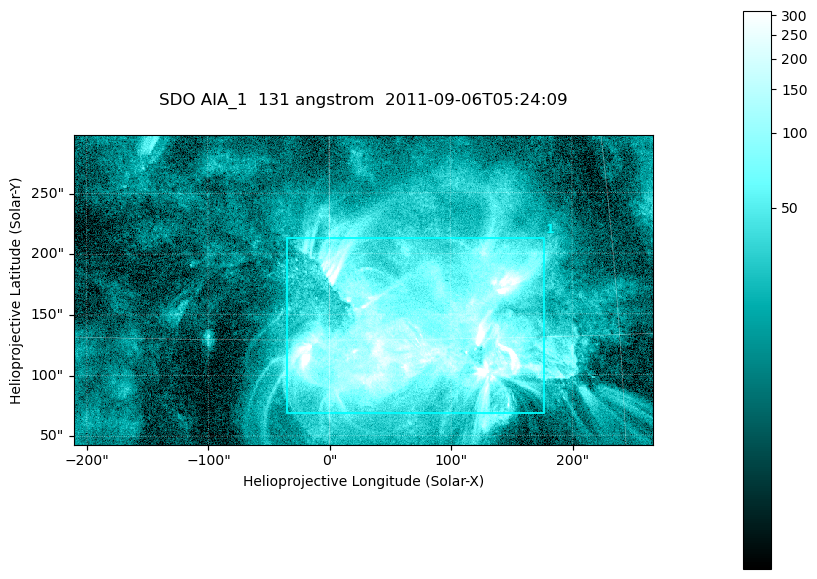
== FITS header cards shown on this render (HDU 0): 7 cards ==
TELESCOP= 'SDO     '           /
INSTRUME= 'AIA_1   '           /
WAVELNTH=                  131 /
WAVEUNIT= 'angstrom'           /
DATE-OBS= '2011-09-06T05:24:09.62' /
CTYPE1  = 'HPLN-TAN'           /
CTYPE2  = 'HPLT-TAN'           /

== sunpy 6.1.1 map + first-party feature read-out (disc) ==
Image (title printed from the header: SDO AIA_1  131 angstrom  2011-09-06T05:24:09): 794 x 424 px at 0.601 arcsec/px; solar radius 952 arcsec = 1584 px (partial field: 4.3% of the solar disc is inside the frame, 100% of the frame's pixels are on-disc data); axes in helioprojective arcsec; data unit not stated in the header (colour bar unlabelled)
Pointing: header CRPIX1/2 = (2043.22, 2045.61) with CRVAL1/2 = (0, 0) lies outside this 794 x 424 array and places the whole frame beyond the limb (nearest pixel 1.29 R_sun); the SolarSoft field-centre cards XCEN/YCEN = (27.81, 170.1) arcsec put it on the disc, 1627 arcsec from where CRPIX/CRVAL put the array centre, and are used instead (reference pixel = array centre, CRVAL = XCEN/YCEN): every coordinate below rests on XCEN/YCEN
Orientation: roll -0.139 deg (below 1 deg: not rotated)
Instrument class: DISC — disc imager (sunpy class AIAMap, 131 A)
Bright regions (active regions / flare kernels): reference = the on-disc median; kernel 7 px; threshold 5 sigma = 67.9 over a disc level ~15.8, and >= 1.15x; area >= 336 px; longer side >= 5 px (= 3 arcsec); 1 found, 1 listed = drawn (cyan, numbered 1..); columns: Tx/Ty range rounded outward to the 2 arcsec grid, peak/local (2 s.f.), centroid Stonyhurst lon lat
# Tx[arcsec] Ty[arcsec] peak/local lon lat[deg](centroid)
1 -36..178 68..214 43 +4 +15